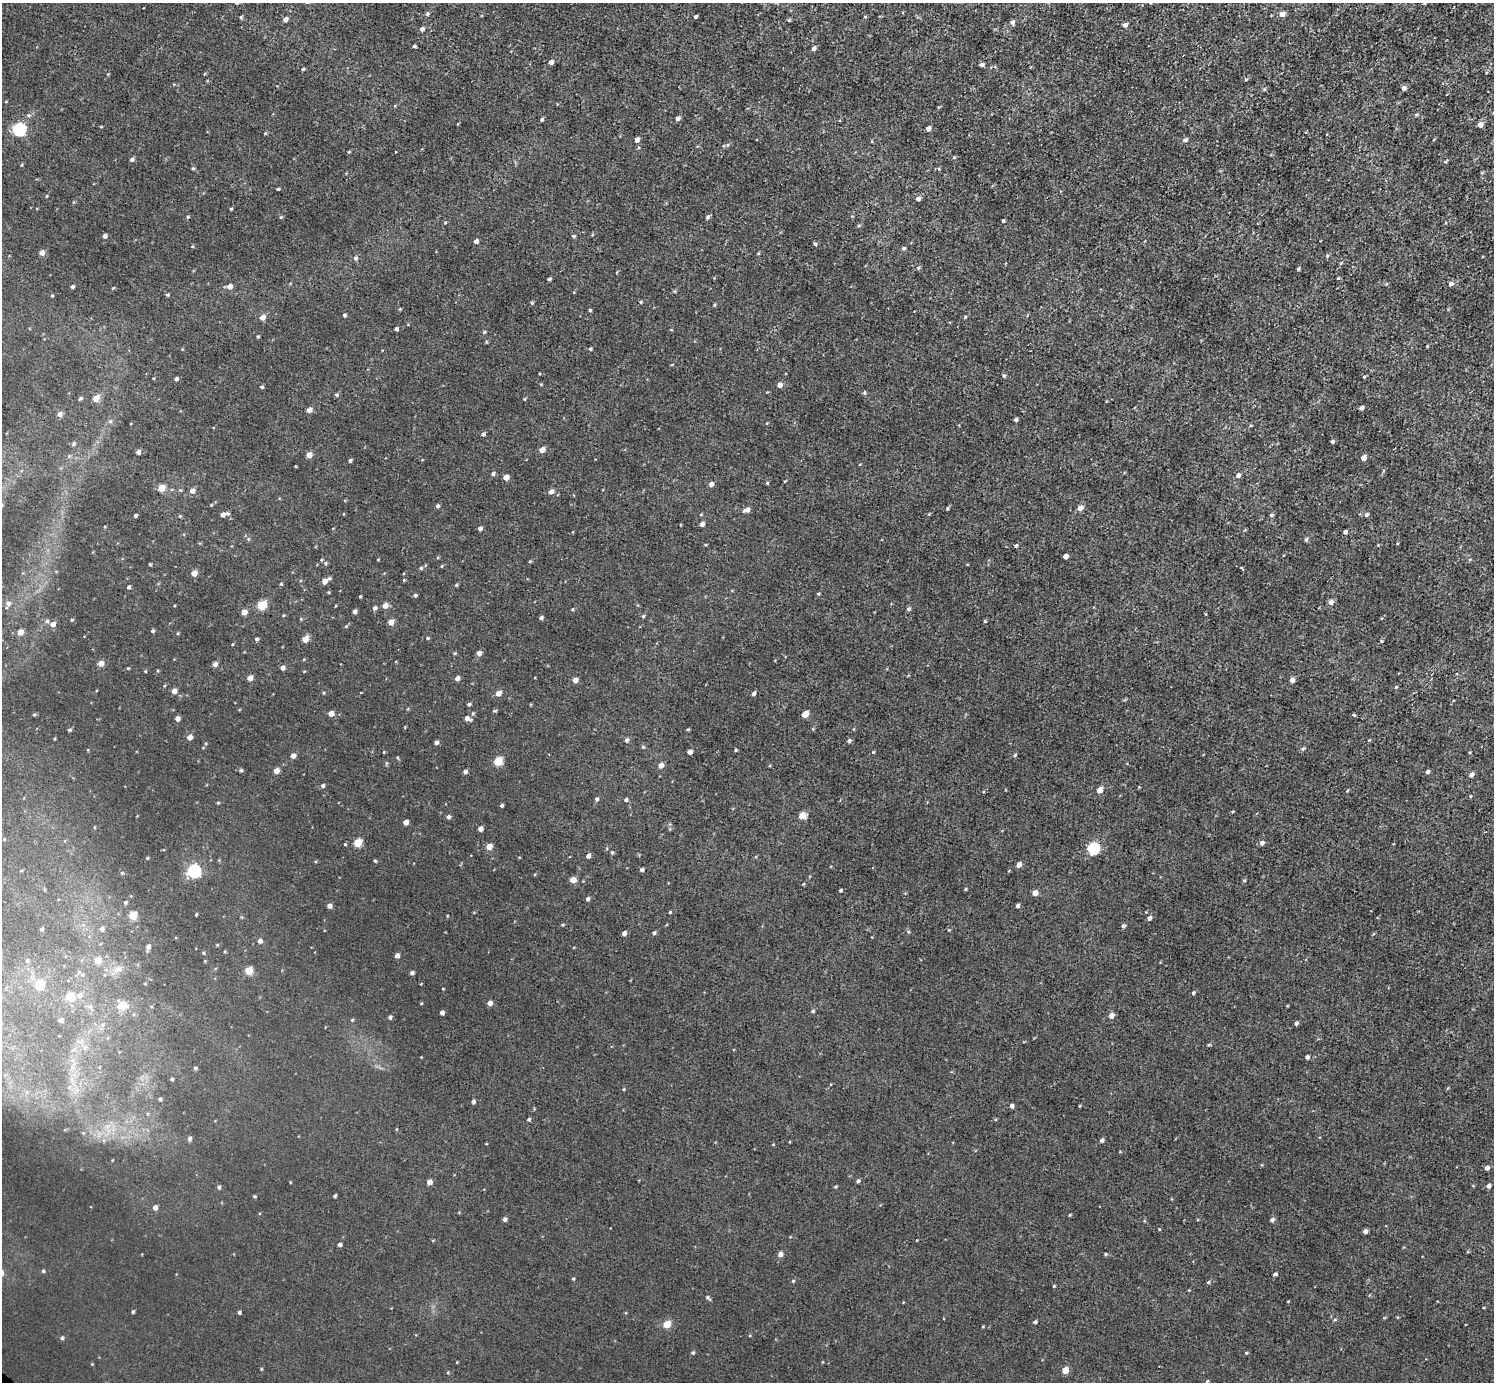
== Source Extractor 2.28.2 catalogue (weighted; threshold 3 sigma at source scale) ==
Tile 10 of 4 x 4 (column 2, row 3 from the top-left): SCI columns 1493-2984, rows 1538-2917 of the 5970 x 5973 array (HDU 1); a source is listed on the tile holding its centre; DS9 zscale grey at full resolution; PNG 1496 x 1384 px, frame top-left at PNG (2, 3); no overlay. Shown black and unused: <1% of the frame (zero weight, under 3 of 5 exposures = <1% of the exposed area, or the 3 px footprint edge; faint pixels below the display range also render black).
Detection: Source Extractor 2.28.2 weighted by HDU 2 'WHT'; one run over the whole footprint, this tile lists its part. Background 0.00405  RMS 0.006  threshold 0.0269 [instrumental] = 3 sigma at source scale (4.5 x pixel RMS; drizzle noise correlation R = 1.50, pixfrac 1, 0.05/0.05 arcsec/px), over >= 5 px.
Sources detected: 357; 2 inside a brighter listed object's ellipse — not listed separately; the other 355 listed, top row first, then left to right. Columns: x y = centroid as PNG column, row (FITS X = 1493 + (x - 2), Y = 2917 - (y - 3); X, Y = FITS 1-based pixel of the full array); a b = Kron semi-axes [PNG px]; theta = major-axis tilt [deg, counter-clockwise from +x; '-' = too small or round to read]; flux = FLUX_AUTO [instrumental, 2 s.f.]
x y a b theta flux
1424 3 3 3 - 0.62
427 14 5 5 - 1.1
1282 14 5 5 - 4.4
696 16 3 3 - 1.4
241 17 4 4 - 0.78
865 17 4 3 - 0.62
285 19 5 4 - 3
789 20 4 4 - 0.71
1012 23 6 5 - 1.9
1125 25 4 4 - 2.4
422 29 4 4 - 2.5
414 46 3 3 - 1.1
814 48 5 4 - 2.1
551 62 4 4 - 3.2
981 65 4 3 - 2.1
303 69 4 4 - 0.75
1486 73 4 3 - 0.67
204 74 4 3 - 0.52
1246 79 5 4 - 0.69
1403 88 4 4 - 3.1
1264 89 5 4 - 0.91
1416 114 5 4 - 0.78
678 118 5 4 - 2.1
542 119 4 4 - 1.3
1480 124 5 4 - 4.4
101 126 4 3 - 0.47
928 128 4 4 - 4
19 129 6 6 - 100
265 133 4 3 - 0.7
637 140 5 4 - 3.2
1185 140 5 4 - 2
727 145 5 5 - 0.85
349 152 4 3 - 0.65
954 157 4 4 - 0.7
132 159 5 5 - 1.3
1445 162 6 4 41 0.84
22 165 5 3 - 0.53
193 168 4 4 - 0.71
939 169 5 3 - 0.58
278 189 3 3 - 0.74
47 196 4 3 - 0.47
918 199 5 4 - 2.6
231 209 4 3 - 0.76
188 217 5 4 - 0.69
707 217 6 4 56 1.3
1003 221 4 3 - 0.83
445 223 5 3 - 0.55
859 225 5 3 - 0.72
592 235 5 3 - 0.54
105 236 4 4 - 1.8
573 236 5 4 - 0.94
476 241 4 4 - 2.3
815 244 4 4 - 1.3
903 248 6 4 29 1
42 253 5 4 - 3.8
758 253 4 4 - 0.57
1327 256 5 4 - 0.87
355 258 6 6 - 1.6
1341 263 5 4 - 0.73
918 267 6 5 - 1
1298 269 4 3 - 0.98
1338 278 4 4 - 0.53
549 279 4 3 - 1.2
1450 284 5 4 - 2.3
230 286 5 5 - 3.7
72 287 4 3 - 1.7
113 288 5 3 - 0.45
52 295 3 3 - 0.78
167 295 5 4 - 0.73
641 302 5 3 - 0.59
532 303 4 4 - 0.91
714 305 4 4 - 0.69
400 309 4 3 - 0.6
590 310 3 3 - 0.73
344 315 4 4 - 1.2
262 317 5 5 - 4.6
965 317 4 4 - 0.64
396 329 4 4 - 1.6
671 330 4 3 - 0.47
484 332 5 4 - 0.71
258 336 4 3 - 0.72
486 342 4 3 - 0.64
1427 346 3 3 - 0.46
590 349 4 4 - 0.82
1004 376 5 4 - 0.8
1364 377 4 4 - 0.66
176 379 4 4 - 1.6
779 385 5 4 - 3.4
262 387 4 4 - 1
864 392 5 4 - 0.89
336 395 4 4 - 1.2
80 398 4 4 - 0.97
96 398 5 5 - 8.2
524 399 4 3 - 0.58
1361 408 4 4 - 2.2
309 410 5 4 - 4
60 414 5 5 - 2.8
1016 420 3 3 - 1.4
110 421 6 5 - 1.1
1250 425 5 4 - 0.72
483 434 4 3 - 1.5
1332 441 5 4 - 0.97
73 444 6 5 - 1
542 450 4 4 - 5.8
138 452 4 4 - 2.1
309 455 5 4 - 6.2
1363 458 4 4 - 4.9
350 460 4 4 - 1.2
493 474 5 5 - 1.3
1238 475 5 4 - 2.5
506 477 4 4 - 5.3
785 481 4 3 - 0.55
767 483 4 3 - 0.62
711 484 4 4 - 2.9
162 488 5 4 - 11
180 490 5 5 - 0.8
192 491 5 5 - 3.3
551 491 5 5 - 2.8
437 506 5 4 - 1.1
947 508 4 3 - 0.79
1080 508 5 4 - 5.3
747 510 7 5 22 3.1
223 514 8 4 14 3.8
343 514 4 2 - 0.39
135 515 3 3 - 1.4
1271 515 4 4 - 1.4
1366 515 5 4 - 1.3
180 516 4 4 - 0.72
702 524 4 4 - 3
480 528 4 4 - 2
1345 532 4 3 - 1.5
1306 539 5 4 - 1.3
1378 545 4 3 - 0.43
1016 546 4 4 - 1.1
1065 556 4 4 - 4.3
378 560 3 3 - 0.52
530 561 5 3 - 0.59
325 563 5 5 - 0.98
150 564 4 3 - 0.61
441 566 4 3 - 0.52
421 568 5 4 - 0.96
194 573 5 4 - 5.8
404 580 4 3 - 0.56
325 581 6 5 - 3.3
281 584 4 4 - 0.63
456 585 4 3 - 0.75
128 587 4 4 - 1.1
328 592 4 3 - 0.64
818 594 4 3 - 0.74
415 595 4 4 - 0.96
360 596 3 2 - 0.56
1331 602 5 5 - 3
8 603 7 6 - 2.2
262 605 5 5 - 23
385 605 5 4 - 4.8
375 608 5 5 - 1.5
573 609 4 3 - 0.6
908 609 6 5 - 1.2
355 611 4 4 - 2.5
244 612 5 5 - 4.4
283 615 4 4 - 0.59
643 616 5 4 - 0.8
541 618 4 4 - 1.3
301 619 4 4 - 0.61
72 620 4 3 - 0.76
47 621 6 5 - 1.3
985 621 4 4 - 0.71
391 622 5 4 - 6.6
53 624 6 5 - 3.3
346 626 5 4 - 0.68
152 631 4 4 - 1.2
20 632 5 4 - 5.9
427 638 4 3 - 0.68
256 639 5 4 - 1.1
305 639 5 4 - 7.3
1381 641 5 3 - 0.62
455 653 5 3 - 0.62
479 653 5 4 - 2.8
101 663 5 5 - 4.6
215 664 4 4 - 3.1
128 668 5 3 - 0.54
282 668 4 4 - 2.5
145 671 4 3 - 0.51
250 678 4 4 - 4.7
457 678 4 4 - 3.1
575 680 4 4 - 4.2
1292 680 4 4 - 3.1
1396 687 4 4 - 0.77
174 691 5 4 - 3.8
323 693 4 4 - 0.63
498 693 5 4 - 4.8
754 693 5 4 - 1.7
469 704 4 4 - 1.1
495 711 6 3 9 0.71
331 713 4 4 - 5.6
473 713 5 4 - 0.74
805 714 5 4 - 9.7
34 715 5 3 - 0.67
1354 715 4 3 - 0.79
177 718 4 4 - 2.9
467 718 5 5 - 2.3
688 729 5 3 - 0.65
69 730 4 4 - 0.96
190 737 5 4 - 3.9
626 740 5 4 - 1.6
1369 740 3 2 - 0.55
849 741 4 4 - 1.6
436 742 5 4 - 1.5
643 747 4 4 - 0.74
1303 748 5 3 - 0.86
736 750 3 3 - 0.75
384 752 4 2 - 0.48
690 752 4 4 - 3.8
873 752 4 4 - 0.57
1015 755 5 4 - 0.91
293 756 4 4 - 3.4
397 757 5 3 - 0.66
498 761 5 5 - 21
661 765 5 4 - 4.2
241 770 4 4 - 1
276 771 4 4 - 5
465 772 4 4 - 1.8
1427 772 4 3 - 1.5
1471 775 5 4 - 2.3
323 786 5 5 - 1.3
1100 790 5 4 - 7.1
1347 791 4 3 - 0.52
1470 796 3 3 - 0.61
597 799 5 4 - 1.2
626 800 4 4 - 1.2
218 803 4 4 - 0.68
502 805 3 3 - 1.3
1232 812 3 3 - 0.67
802 815 5 5 - 9.8
448 817 5 5 - 1.5
406 822 4 4 - 4.5
94 827 4 3 - 0.46
480 829 4 4 - 3.6
4 839 4 4 - 0.61
64 841 5 3 - 0.52
358 843 5 5 - 17
1262 843 5 5 - 2.3
345 844 4 3 - 0.55
489 846 5 4 - 7.2
1093 848 6 5 - 71
612 852 4 4 - 0.9
588 856 5 4 - 2.2
147 858 4 3 - 0.61
375 861 4 3 - 0.73
1019 865 5 4 - 3.5
642 870 4 4 - 1.5
194 871 6 6 - 100
122 873 5 4 - 0.78
573 880 5 4 - 6.4
1244 881 4 4 - 0.86
965 889 4 3 - 0.66
841 890 3 3 - 0.91
1035 893 4 4 - 4.9
587 899 4 4 - 1.8
125 902 5 4 - 0.92
329 906 4 4 - 2.8
1017 906 4 3 - 1.7
670 912 3 3 - 0.65
196 914 3 2 - 0.63
133 916 5 5 - 16
447 916 3 2 - 0.46
1149 918 4 4 - 2.1
562 925 4 3 - 0.64
1123 926 5 4 - 1.3
42 929 5 5 - 1.4
102 929 6 5 - 1.9
949 930 5 3 - 0.6
908 932 5 4 - 0.81
624 933 5 5 - 1.9
654 933 4 4 - 1.1
260 941 6 6 - 1.6
148 946 6 5 - 1.9
203 953 4 4 - 0.62
397 955 4 4 - 2.5
97 960 6 6 - 5.7
27 961 6 5 - 1
205 961 4 4 - 0.49
118 969 13 7 21 4
249 971 5 5 - 15
412 973 4 4 - 1.5
39 984 5 5 - 17
145 984 4 3 - 0.46
443 989 3 2 - 0.41
1193 993 5 4 - 0.74
79 995 7 6 - 2.3
70 996 7 6 - 12
421 1003 4 3 - 0.53
490 1003 4 4 - 4.2
122 1006 10 8 6 6.9
813 1011 4 4 - 1.1
442 1013 4 4 - 2.2
1111 1016 5 5 - 3.4
390 1017 5 4 - 1.1
61 1020 5 4 - 1.7
352 1020 4 4 - 0.63
1296 1023 4 4 - 1.4
103 1024 5 3 - 0.89
1209 1045 5 3 - 0.69
421 1057 2 2 - 0.34
1307 1057 4 4 - 1.9
195 1068 4 3 - 1.1
172 1079 4 3 - 0.88
624 1089 5 3 - 0.56
160 1099 4 4 - 0.98
473 1101 4 3 - 1.5
1012 1106 4 4 - 1.8
1079 1106 4 3 - 0.51
529 1119 4 4 - 1
995 1119 4 3 - 0.58
190 1139 6 5 - 1.7
1102 1140 5 4 - 1.6
1487 1168 4 4 - 2.7
858 1181 5 4 - 1.1
290 1182 4 2 - 0.44
429 1182 4 4 - 4.1
1489 1186 4 4 - 2.5
219 1187 5 4 - 1.1
835 1187 4 3 - 0.75
254 1196 4 3 - 0.73
335 1196 3 3 - 0.94
155 1207 5 4 - 2.5
1069 1215 5 3 - 0.58
505 1219 4 4 - 1.8
1272 1220 5 4 - 1.5
1159 1229 3 3 - 0.52
1365 1231 4 4 - 2.8
917 1240 3 2 - 0.37
339 1244 4 4 - 1.5
780 1254 5 5 - 3.1
1105 1254 4 4 - 0.82
43 1271 4 4 - 0.89
1275 1274 4 3 - 1.2
573 1278 4 3 - 0.73
793 1281 4 4 - 0.76
1208 1282 5 4 - 0.85
1054 1286 4 3 - 0.57
708 1298 7 4 -40 1.1
133 1311 5 3 - 0.86
239 1312 4 3 - 1.2
1335 1320 5 4 - 0.76
1035 1322 4 3 - 1.5
667 1324 5 5 - 13
62 1338 5 4 - 1.2
693 1353 5 5 - 0.88
1246 1353 4 3 - 0.67
92 1364 3 3 - 0.43
261 1369 5 3 - 0.6
1065 1370 5 4 - 8.4
448 1372 4 3 - 0.56
1207 1381 4 3 - 0.57
Isophote crosses this tile's border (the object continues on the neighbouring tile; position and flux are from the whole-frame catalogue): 1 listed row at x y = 1424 3